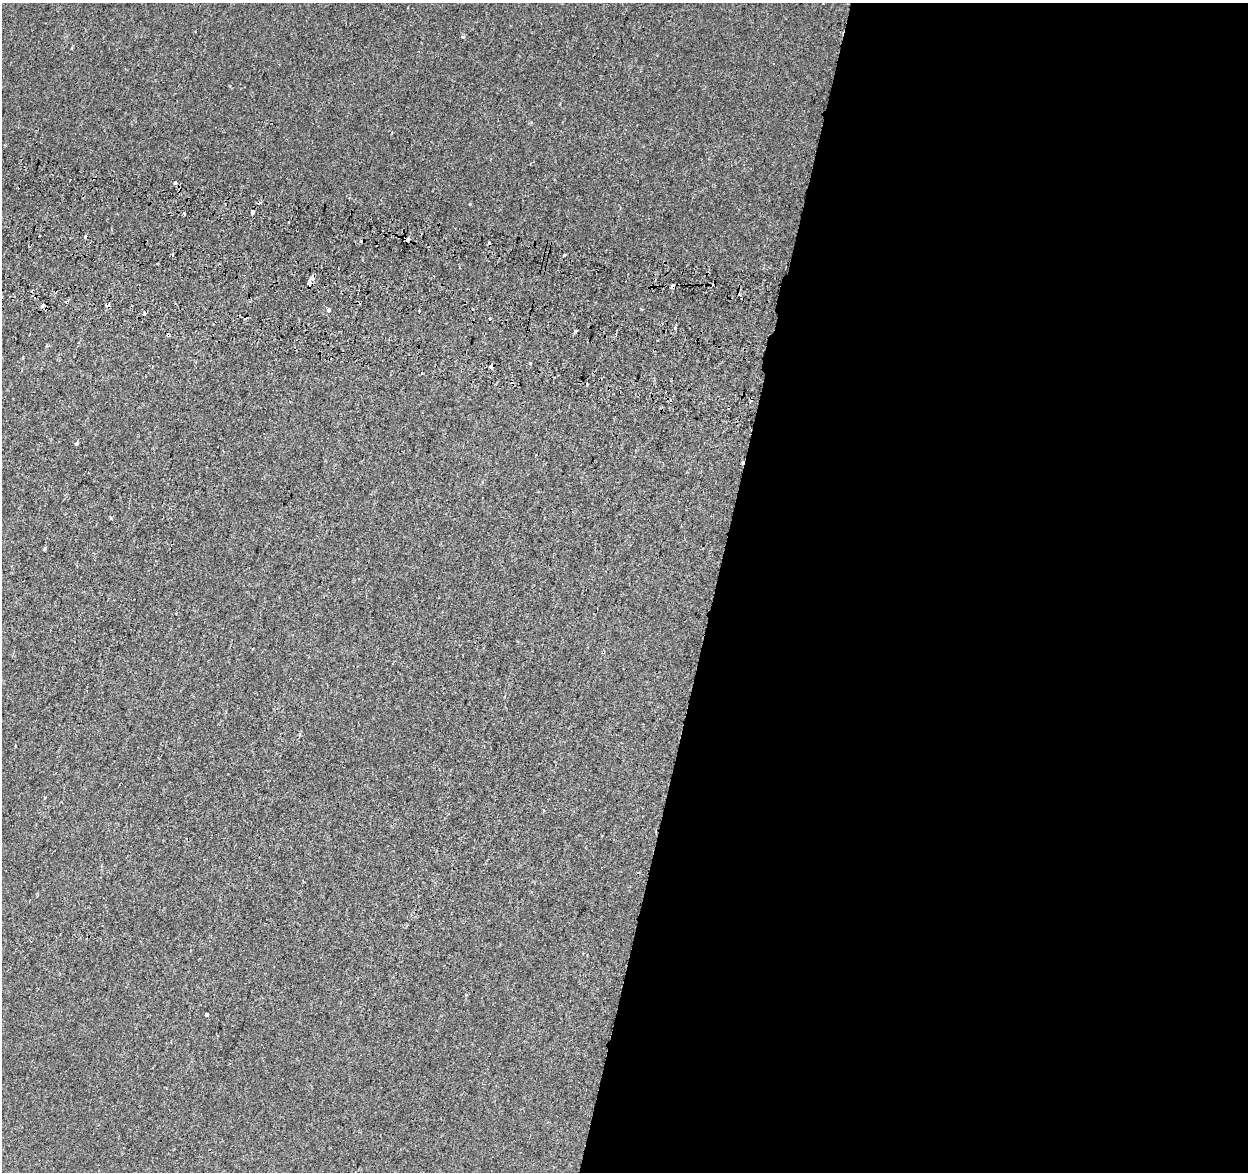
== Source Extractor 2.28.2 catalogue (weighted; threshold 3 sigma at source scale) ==
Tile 12 of 4 x 4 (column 4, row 3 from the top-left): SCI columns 3759-5004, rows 1509-2678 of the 5018 x 5298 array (HDU 1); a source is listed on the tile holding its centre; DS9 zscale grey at full resolution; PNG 1250 x 1174 px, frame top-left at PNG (2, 3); no overlay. Shown black and unused: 43% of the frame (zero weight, under 2 of 3 exposures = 3% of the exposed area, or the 3 px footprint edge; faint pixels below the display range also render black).
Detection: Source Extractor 2.28.2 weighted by HDU 2 'WHT'; one run over the whole footprint, this tile lists its part. Background -7.21e-05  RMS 0.0029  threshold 0.0129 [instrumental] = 3 sigma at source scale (4.5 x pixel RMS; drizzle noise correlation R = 1.50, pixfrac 1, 0.0396/0.0396 arcsec/px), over >= 5 px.
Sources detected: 33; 11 cosmic-ray / hot-pixel residue — not listed; the other 22 listed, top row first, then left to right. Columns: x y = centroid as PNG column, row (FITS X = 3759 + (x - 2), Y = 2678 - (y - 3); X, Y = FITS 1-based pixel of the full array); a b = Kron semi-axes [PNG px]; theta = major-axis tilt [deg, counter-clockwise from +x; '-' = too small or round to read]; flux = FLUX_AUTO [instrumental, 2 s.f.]
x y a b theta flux
463 37 3 3 - 1.2
175 183 3 3 - 5.9
252 212 4 3 - 1.3
184 213 3 3 - 0.31
407 239 5 4 - 1.3
564 255 3 3 - 1.8
157 263 3 2 - 0.25
311 279 8 4 51 4.9
672 286 5 3 - 1.3
107 305 4 3 - 1.9
42 306 4 3 - 0.96
46 308 4 3 - 0.35
328 309 3 3 - 1.1
490 319 3 2 - 0.42
575 331 3 3 - 0.63
168 335 4 3 - 1.3
530 363 3 3 - 0.66
491 367 4 3 - 1.6
76 443 3 3 - 1.9
44 549 4 3 - 0.64
544 811 3 3 - 0.3
207 1014 3 3 - 1.7
Overlapping masked pixels (flux is a lower limit): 7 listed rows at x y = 407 239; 311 279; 672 286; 107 305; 46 308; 168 335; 491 367